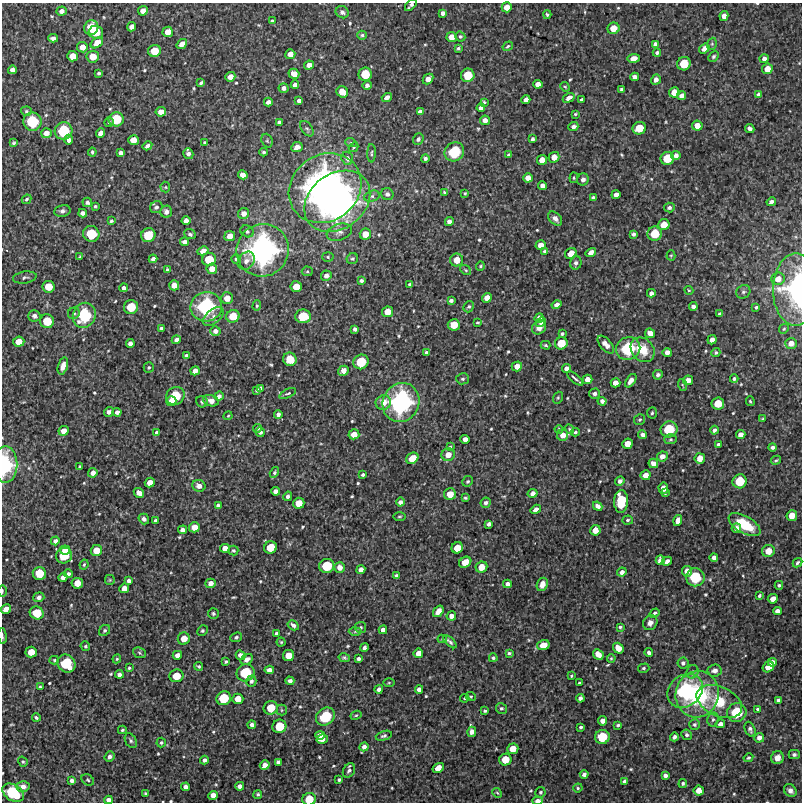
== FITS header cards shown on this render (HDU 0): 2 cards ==
NAXIS1  =                  800 / Width of image
NAXIS2  =                  800 / Height of image

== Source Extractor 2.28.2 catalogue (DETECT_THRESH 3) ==
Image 800 x 800 px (HDU 0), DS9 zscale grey, 1 PNG px = 1 image px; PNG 804 x 804 px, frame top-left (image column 1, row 800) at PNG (2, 3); each listed source drawn as its Kron ellipse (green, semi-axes under 4 px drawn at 4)
Background 3080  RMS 240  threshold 710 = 3 sigma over >= 5 px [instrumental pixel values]
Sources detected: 586; of the 586, the 500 brightest by FLUX_AUTO listed and drawn (86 fainter detections omitted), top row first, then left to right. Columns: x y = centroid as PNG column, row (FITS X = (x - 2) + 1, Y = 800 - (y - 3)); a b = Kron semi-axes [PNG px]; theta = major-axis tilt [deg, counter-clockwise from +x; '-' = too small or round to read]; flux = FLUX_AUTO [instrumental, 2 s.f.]
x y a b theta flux
411 5 7 3 46 4.4e+04
507 7 5 5 - 1.5e+05
62 11 5 4 - 8.3e+04
143 11 5 4 - 1.2e+05
342 12 7 6 - 5.4e+04
443 13 4 4 - 6.8e+04
547 15 4 4 - 2.4e+04
724 16 5 4 - 1.0e+05
272 21 3 3 - 3.2e+04
132 27 5 4 - 9.1e+04
91 28 7 7 - 3.6e+05
613 28 6 5 - 2.0e+05
96 32 7 6 - 3.4e+05
168 32 5 5 - 1.6e+05
362 35 4 4 - 2.5e+04
460 36 5 4 - 2.8e+04
452 37 5 5 - 1.6e+05
53 38 5 4 - 6.8e+04
97 43 7 4 36 1.7e+05
182 44 6 4 36 1.3e+05
655 44 4 4 - 6.2e+04
712 44 6 4 70 2.3e+04
508 46 5 4 - 2.5e+04
82 47 5 5 - 1.4e+05
458 48 3 3 - 2.7e+04
704 49 6 4 36 1.1e+05
154 51 6 6 - 2.9e+05
657 53 4 4 - 3.8e+04
290 54 5 5 - 1.4e+05
72 56 5 5 - 1.8e+05
713 56 6 4 46 2.9e+04
93 57 6 6 - 2.2e+05
634 58 6 4 10 1.3e+05
764 59 5 4 - 7.4e+04
684 64 7 6 - 3.5e+05
309 65 5 4 - 1.1e+05
767 69 5 5 - 1.6e+05
12 70 4 4 - 8.3e+04
99 73 4 3 - 3.5e+04
294 74 5 5 - 1.6e+05
365 74 7 6 - 3.5e+05
468 75 7 6 - 3.4e+05
230 77 5 4 - 1.3e+05
634 77 4 4 - 8.0e+04
428 79 6 4 45 1.2e+05
656 80 5 4 - 8.4e+04
201 83 4 3 - 3.2e+04
538 84 5 4 - 1.0e+05
295 85 4 4 - 6.9e+04
367 85 4 4 - 5.3e+04
565 87 5 4 - 1.9e+04
284 88 5 5 - 6.4e+04
622 89 3 3 - 3.4e+04
342 92 6 5 - 2.2e+05
674 92 5 5 - 1.6e+05
759 94 4 4 - 6.8e+04
682 95 4 4 - 8.3e+04
387 97 5 4 - 9.6e+04
569 98 6 4 31 8.9e+04
526 100 4 4 - 9.1e+04
581 100 4 3 - 4.3e+04
299 101 4 4 - 5.9e+04
268 102 4 4 - 7.3e+04
484 102 4 3 - 2.3e+04
481 108 4 4 - 7.0e+04
26 111 5 4 - 2.4e+04
161 112 5 4 - 1.3e+05
420 112 4 4 - 6.9e+04
575 114 3 3 - 1.9e+04
116 119 7 7 - 4.3e+05
485 120 5 4 - 1.0e+05
32 122 9 9 - 6.3e+05
109 122 5 4 - 2.5e+04
279 122 4 3 - 3.4e+04
697 126 5 5 - 1.6e+05
573 127 5 4 - 6.6e+04
639 128 7 6 - 3.1e+05
750 128 5 4 - 7.0e+04
307 129 9 5 -55 3.5e+04
64 131 9 8 - 6.0e+05
46 133 5 5 - 1.1e+05
100 133 5 4 - 1.0e+05
418 139 6 5 - 5.4e+04
533 139 4 3 - 3.7e+04
68 140 5 3 - 8.7e+04
133 140 5 5 - 1.7e+05
267 141 7 5 -69 2.5e+04
13 143 4 3 - 2.2e+04
205 143 3 3 - 2.5e+04
351 143 6 4 -18 2.1e+04
147 146 5 3 - 6.9e+04
297 147 6 5 - 1.2e+05
353 147 5 4 - 2.1e+04
92 152 4 3 - 2.8e+04
264 152 4 3 - 2.8e+04
454 152 10 9 - 6.2e+05
121 153 4 4 - 6.2e+04
371 153 9 3 89 2.5e+04
188 154 5 5 - 6.6e+04
509 155 4 4 - 5.3e+04
676 155 5 4 - 7.7e+04
554 157 5 5 - 1.5e+05
347 158 7 5 -72 5.8e+04
425 158 4 4 - 3.7e+04
667 158 7 6 - 3.4e+05
542 160 5 5 - 1.5e+05
243 175 5 4 - 1.1e+05
528 178 5 4 - 1.3e+05
574 178 5 4 - 1.9e+04
583 179 6 6 - 6.0e+04
542 186 4 4 - 8.0e+04
165 187 5 5 - 2.2e+04
325 188 38 33 37 5.8e+06
445 193 4 3 - 2.7e+04
465 193 4 3 - 2.0e+04
387 194 6 6 - 5.5e+04
616 195 4 4 - 9.0e+04
372 196 8 5 17 4.1e+04
593 198 4 4 - 5.2e+04
26 199 5 3 - 2.7e+04
337 201 36 27 37 4.9e+06
87 202 5 4 - 5.4e+04
771 202 5 3 - 7.0e+04
95 206 4 3 - 2.4e+04
156 207 6 6 - 5.0e+04
669 208 5 5 - 4.3e+04
62 211 8 6 11 5.5e+04
166 212 6 6 - 7.7e+04
83 213 4 4 - 6.9e+04
244 214 5 5 - 1.1e+05
555 218 8 5 -45 8.4e+04
111 221 3 3 - 2.3e+04
186 221 4 4 - 1.0e+05
449 222 4 4 - 7.4e+04
664 225 6 5 - 2.1e+05
247 231 7 5 -31 3.7e+04
339 232 13 8 18 9.2e+04
91 234 8 8 - 4.6e+05
190 234 6 5 - 4.2e+04
365 234 6 5 - 1.8e+05
633 234 4 4 - 4.7e+04
655 234 7 7 - 3.5e+05
148 235 7 6 - 3.8e+05
230 236 5 5 - 1.5e+05
185 242 4 4 - 6.0e+04
541 245 5 4 - 1.3e+05
263 250 26 26 - 3.2e+06
203 251 6 4 29 1.1e+05
545 251 3 3 - 2.8e+04
591 252 5 4 - 1.2e+05
571 253 6 5 - 1.9e+05
671 255 5 4 - 1.9e+04
80 257 4 3 - 2.2e+04
328 257 6 5 - 2.5e+04
153 259 4 4 - 6.9e+04
209 259 7 6 - 3.3e+05
236 259 4 4 - 4.0e+04
352 259 6 5 - 3.1e+04
457 260 6 6 - 1.9e+05
246 261 10 7 50 8.4e+04
576 263 6 5 - 4.7e+04
480 266 5 4 - 1.9e+04
212 269 5 5 - 1.4e+05
168 270 4 3 - 3.9e+04
466 270 6 4 -37 2.2e+04
307 271 5 5 - 2.2e+04
326 276 5 5 - 8.1e+04
25 278 12 6 8 4.4e+04
778 279 6 6 - 1.3e+05
361 281 4 4 - 4.6e+04
409 284 4 3 - 2.1e+04
174 285 5 5 - 1.4e+05
48 287 6 6 - 2.6e+05
296 287 5 5 - 2.0e+05
124 288 4 4 - 5.5e+04
796 289 36 23 90 1.6e+06
689 290 4 4 - 1.9e+04
743 292 7 6 - 4.0e+04
651 293 4 4 - 6.1e+04
227 298 6 6 - 1.7e+05
487 298 5 4 - 1.3e+05
451 300 4 3 - 4.3e+04
556 305 5 4 - 7.2e+04
257 306 5 4 - 2.0e+04
693 306 4 4 - 6.3e+04
131 307 7 7 - 3.7e+05
206 307 16 14 11 1.3e+06
469 307 6 5 - 2.8e+04
756 307 3 3 - 2.6e+04
388 312 6 5 - 2.0e+05
74 313 6 5 - 3.1e+04
720 314 4 4 - 6.0e+04
84 315 13 11 62 8.2e+05
34 316 6 5 - 5.7e+04
233 316 7 6 - 2.9e+05
303 316 8 7 - 4.1e+05
213 317 12 7 40 8.4e+04
539 318 5 4 - 9.5e+04
47 321 7 7 - 3.4e+05
477 322 4 3 - 2.3e+04
541 322 5 4 - 4.9e+04
454 325 6 5 - 2.4e+05
161 328 3 3 - 3.5e+04
539 328 8 6 39 1.2e+05
355 329 4 4 - 4.4e+04
784 329 5 4 - 2.1e+04
215 331 5 5 - 6.5e+04
650 333 5 5 - 1.4e+05
562 334 4 4 - 3.0e+04
176 340 5 4 - 6.7e+04
712 340 5 4 - 9.8e+04
19 342 5 5 - 1.8e+05
561 343 6 6 - 2.8e+05
791 343 6 5 - 1.3e+05
130 344 4 4 - 7.2e+04
546 345 5 3 - 2.3e+04
606 345 11 5 -49 1.2e+05
628 349 12 11 - 8.0e+05
643 350 13 10 -48 3.4e+05
426 352 4 4 - 2.9e+04
667 352 4 4 - 9.1e+04
716 353 4 4 - 3.1e+04
186 356 4 4 - 5.2e+04
290 359 7 6 - 3.3e+05
361 362 8 7 - 4.4e+05
63 366 9 5 73 9.6e+04
517 366 5 5 - 1.3e+05
149 367 5 5 - 2.7e+04
566 368 4 4 - 8.3e+04
195 371 5 4 - 1.1e+05
343 371 5 4 - 1.1e+05
658 375 5 4 - 4.5e+04
575 378 10 2 -39 4.1e+04
463 379 6 5 - 3.5e+04
587 379 5 4 - 1.2e+05
734 379 4 4 - 3.6e+04
688 380 5 5 - 1.1e+05
631 381 8 4 53 1.0e+05
615 383 5 4 - 1.2e+05
683 385 6 4 -70 1.9e+04
261 388 4 4 - 4.4e+04
257 390 4 3 - 3.3e+04
288 393 9 4 24 3.5e+04
594 394 5 5 - 5.7e+04
175 396 9 8 - 5.1e+05
219 396 5 4 - 6.5e+04
558 398 6 5 - 2.4e+04
171 401 5 5 - 1.7e+05
211 401 8 5 -16 1.3e+05
602 401 4 4 - 6.2e+04
750 401 5 3 - 2.2e+04
202 402 6 5 - 3.2e+04
401 402 20 18 62 2.0e+06
383 403 8 7 - 1.6e+05
718 403 6 6 - 2.7e+05
109 412 5 4 - 6.3e+04
117 412 4 4 - 7.5e+04
652 413 5 4 - 2.6e+04
278 414 4 4 - 5.7e+04
228 416 4 3 - 1.8e+04
763 419 3 3 - 2.4e+04
640 420 5 5 - 2.9e+04
257 428 4 4 - 3.3e+04
559 429 4 3 - 2.0e+04
569 429 5 4 - 2.0e+04
669 429 8 8 - 4.9e+05
714 430 4 4 - 4.7e+04
64 431 5 4 - 1.3e+05
260 432 5 4 - 4.6e+04
575 432 4 4 - 2.5e+04
157 433 4 3 - 4.7e+04
354 434 5 5 - 1.6e+05
563 435 6 5 - 1.3e+05
643 435 4 4 - 7.0e+04
741 435 5 4 - 1.0e+05
465 439 5 4 - 9.0e+04
671 439 6 5 - 2.7e+04
627 444 5 5 - 1.7e+05
718 444 4 3 - 3.3e+04
450 447 4 4 - 1.9e+04
773 447 4 3 - 4.6e+04
448 455 6 6 - 1.6e+05
662 456 5 5 - 1.1e+05
412 458 6 5 - 2.2e+05
700 458 5 5 - 1.6e+05
776 460 5 3 - 2.1e+04
653 463 5 4 - 9.2e+04
5 464 18 12 89 9.9e+05
79 467 4 3 - 2.5e+04
274 472 5 4 - 3.1e+04
93 473 5 4 - 8.7e+04
363 475 4 3 - 3.1e+04
645 475 5 5 - 1.4e+05
468 481 5 5 - 2.5e+04
620 481 5 4 - 5.6e+04
740 481 7 7 - 3.8e+05
150 483 5 4 - 1.3e+05
199 486 7 6 - 9.5e+04
663 488 6 4 -84 1.3e+05
276 491 4 4 - 7.3e+04
139 493 5 4 - 1.3e+05
533 493 5 4 - 8.1e+04
665 493 4 3 - 2.2e+04
450 494 6 6 - 2.1e+05
288 496 5 4 - 5.2e+04
465 498 4 4 - 2.2e+04
621 501 11 7 89 6.2e+05
400 502 4 4 - 6.1e+04
299 503 6 5 - 2.1e+05
486 503 5 5 - 5.4e+04
218 505 4 3 - 4.8e+04
598 506 5 4 - 8.6e+04
536 509 5 4 - 9.3e+04
399 516 6 3 1 1.9e+04
792 516 5 5 - 1.7e+05
144 519 5 5 - 5.0e+04
628 520 5 4 - 2.6e+04
155 521 4 4 - 5.0e+04
678 521 6 4 74 1.1e+05
489 524 4 4 - 5.2e+04
744 525 18 8 -30 5.4e+05
194 527 5 5 - 1.6e+05
736 528 5 4 - 8.7e+04
183 530 4 4 - 7.0e+04
595 530 5 5 - 1.6e+05
55 541 4 4 - 6.0e+04
270 547 6 6 - 2.9e+05
225 548 5 4 - 1.1e+05
457 548 6 5 - 2.3e+05
65 550 5 4 - 1.6e+05
96 550 5 5 - 2.1e+05
233 550 5 5 - 3.0e+04
768 551 6 6 - 2.0e+05
64 555 8 7 - 4.4e+05
714 558 4 4 - 7.9e+04
660 560 5 4 - 8.7e+04
667 561 5 4 - 8.1e+04
465 562 6 5 - 2.2e+05
797 563 5 4 - 3.6e+04
84 565 5 3 - 2.0e+04
327 566 7 7 - 4.4e+05
340 567 5 5 - 1.2e+05
481 567 6 5 - 2.0e+05
361 570 4 4 - 1.0e+05
687 571 5 5 - 1.3e+05
622 572 5 4 - 7.4e+04
39 573 6 6 - 3.3e+05
69 574 4 3 - 3.9e+04
396 576 4 4 - 6.2e+04
63 577 4 4 - 8.3e+04
695 577 9 9 - 5.9e+05
110 580 5 5 - 1.9e+04
129 581 4 4 - 5.5e+04
77 583 5 5 - 2.0e+05
211 583 5 4 - 9.9e+04
507 584 4 4 - 6.8e+04
542 584 7 5 65 9.6e+04
779 585 4 4 - 2.8e+04
124 588 5 4 - 1.3e+05
2 591 5 2 - 2.2e+04
759 596 4 3 - 2.8e+04
39 597 5 5 - 5.5e+04
773 599 5 4 - 1.3e+05
6 609 5 4 - 1.2e+05
438 611 6 4 52 1.4e+05
777 611 4 4 - 8.1e+04
37 613 7 6 - 3.4e+05
213 613 5 5 - 2.8e+04
654 613 5 4 - 3.5e+04
451 616 5 4 - 8.9e+04
650 623 8 7 - 8.1e+04
293 625 6 4 -33 6.1e+04
360 627 5 5 - 3.4e+04
620 627 3 3 - 2.8e+04
105 630 6 5 - 3.1e+04
383 630 4 4 - 8.5e+04
202 631 5 5 - 2.6e+04
355 631 6 4 2 2.6e+04
277 634 4 3 - 4.9e+04
2 636 8 2 -85 2.6e+04
236 637 6 4 21 3.0e+04
184 639 6 6 - 1.8e+05
442 639 4 4 - 2.2e+04
281 642 4 4 - 2.0e+04
450 642 8 3 -43 3.8e+04
543 645 6 5 - 1.5e+05
85 646 5 4 - 2.7e+04
364 648 4 3 - 5.4e+04
618 648 6 5 - 1.6e+05
31 652 5 5 - 2.0e+05
139 653 6 5 - 2.8e+04
418 653 5 4 - 1.2e+05
509 653 3 3 - 2.6e+04
649 653 4 4 - 6.3e+04
598 654 6 4 -47 1.7e+05
177 655 4 4 - 9.8e+04
241 655 5 4 - 9.3e+04
289 655 5 5 - 2.1e+05
344 658 5 4 - 3.0e+04
493 658 4 4 - 2.6e+04
611 658 4 3 - 1.9e+04
117 659 4 4 - 1.8e+04
247 659 6 5 - 7.5e+04
359 659 3 3 - 4.3e+04
54 660 4 4 - 2.1e+04
226 662 4 3 - 3.2e+04
772 662 4 4 - 9.7e+04
683 663 5 5 - 5.1e+04
66 664 9 8 - 6.0e+05
198 666 5 4 - 2.6e+04
768 667 6 5 - 2.0e+05
129 668 4 4 - 2.4e+04
644 668 6 4 16 2.7e+04
269 670 5 4 - 8.3e+04
715 671 7 6 - 7.9e+04
692 672 7 5 65 3.9e+04
246 673 9 8 - 5.5e+05
119 674 4 4 - 6.4e+04
176 676 7 6 - 2.8e+05
571 676 3 3 - 1.9e+04
251 681 6 5 - 3.9e+04
290 681 4 4 - 6.4e+04
389 683 6 4 1 1.9e+04
579 683 3 3 - 2.2e+04
40 687 4 3 - 2.0e+04
379 689 4 4 - 7.0e+04
419 689 4 4 - 7.9e+04
685 691 19 15 39 1.3e+06
697 694 23 21 74 1.4e+06
471 696 5 4 - 2.0e+04
224 698 7 7 - 4.2e+05
465 698 4 3 - 2.1e+04
580 698 4 3 - 5.7e+04
238 699 5 5 - 1.8e+05
778 700 4 3 - 4.6e+04
719 702 24 14 -24 5.4e+05
271 708 7 6 - 3.0e+05
501 708 6 5 - 3.3e+04
758 709 4 4 - 3.0e+04
282 710 5 5 - 2.2e+04
485 711 3 3 - 2.4e+04
737 712 10 9 - 5.9e+05
356 715 6 4 28 2.1e+04
325 717 10 8 38 5.9e+05
36 718 4 3 - 3.3e+04
713 719 7 5 75 4.1e+04
603 721 4 4 - 9.6e+04
720 724 5 4 - 8.3e+04
252 725 4 4 - 6.2e+04
618 725 4 3 - 3.0e+04
694 725 5 5 - 3.5e+04
279 726 7 6 - 3.7e+05
581 727 3 3 - 3.0e+04
750 729 8 5 -66 5.1e+04
122 730 4 3 - 2.0e+04
472 732 5 4 - 7.6e+04
320 735 5 4 - 9.0e+04
687 735 5 5 - 3.4e+04
384 736 8 4 17 3.4e+04
602 737 7 7 - 4.2e+05
674 737 4 4 - 4.0e+04
759 738 5 5 - 9.0e+04
322 739 6 4 14 1.4e+05
131 741 8 5 -60 3.3e+04
161 743 5 4 - 3.1e+04
364 747 5 4 - 6.7e+04
513 749 6 5 - 2.0e+05
794 755 5 4 - 3.5e+04
109 757 5 4 - 4.9e+04
748 758 5 4 - 2.5e+04
777 758 6 6 - 1.3e+05
204 760 4 4 - 5.2e+04
505 760 6 6 - 2.7e+05
23 762 5 4 - 2.3e+04
278 762 4 4 - 5.2e+04
265 765 5 4 - 1.1e+05
438 768 6 4 32 1.6e+05
349 770 8 5 60 5.0e+04
584 774 4 4 - 5.2e+04
665 776 4 4 - 5.9e+04
88 780 7 5 -35 2.7e+04
339 780 3 3 - 2.6e+04
72 781 4 4 - 5.2e+04
625 781 4 4 - 6.4e+04
683 783 4 4 - 3.6e+04
23 786 6 5 - 8.6e+04
240 786 4 4 - 8.0e+04
185 787 4 4 - 7.8e+04
578 788 5 4 - 2.0e+04
699 790 5 5 - 1.5e+05
790 791 7 5 -43 6.7e+04
540 792 5 5 - 2.3e+04
13 793 11 8 -33 7.4e+05
145 793 3 3 - 2.3e+04
497 793 5 4 - 1.9e+04
258 794 4 4 - 2.5e+04
213 795 4 4 - 1.1e+05
309 799 7 6 - 3.2e+05
108 800 4 4 - 6.7e+04
538 801 5 4 - 9.7e+04
At the frame edge (FLAGS 8, measured only in part): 8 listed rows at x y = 411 5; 796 289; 5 464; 2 591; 2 636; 309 799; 108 800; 538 801
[86 fainter detections neither listed nor drawn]

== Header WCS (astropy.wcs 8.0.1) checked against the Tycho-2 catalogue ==
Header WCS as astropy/WCSLIB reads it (CRVAL/CRPIX/CD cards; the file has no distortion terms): RA---TAN/DEC--TAN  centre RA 00:23:43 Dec +29:24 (5.93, +29.40 deg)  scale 1.7 arcsec/px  FOV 22.7' x 22.7'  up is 0 deg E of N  parity normal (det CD < 0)
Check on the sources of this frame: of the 60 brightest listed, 7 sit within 2.5 arcsec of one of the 9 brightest Tycho-2 stars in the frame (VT <= 12.53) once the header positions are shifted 1.57 arcsec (1.50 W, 0.47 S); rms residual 1.64 arcsec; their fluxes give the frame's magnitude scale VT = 26.22 - 2.5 log10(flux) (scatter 0.64 mag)
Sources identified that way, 7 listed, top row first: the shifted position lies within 2.5 arcsec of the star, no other Tycho-2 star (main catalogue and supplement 1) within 5.0 arcsec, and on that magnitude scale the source's flux lands within +1.5 / -3 mag of the star's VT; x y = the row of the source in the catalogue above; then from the Tycho-2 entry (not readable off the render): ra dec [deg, ICRS J2000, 3 dp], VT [Tycho-2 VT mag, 2 dp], TYC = Tycho-2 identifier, HIP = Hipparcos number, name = IAU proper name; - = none
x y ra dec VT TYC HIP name
337 201 5.965 +29.496 8.55 1737-1194-1 1887 -
263 250 6.004 +29.473 8.92 1737-809-1 - -
206 307 6.035 +29.446 11.19 1737-1139-1 - -
84 315 6.101 +29.442 11.43 1737-842-1 - -
401 402 5.930 +29.401 9.82 1737-1702-1 1878 -
66 664 6.111 +29.278 12.53 1737-736-1 - -
685 691 5.775 +29.265 11.44 1737-699-1 - -